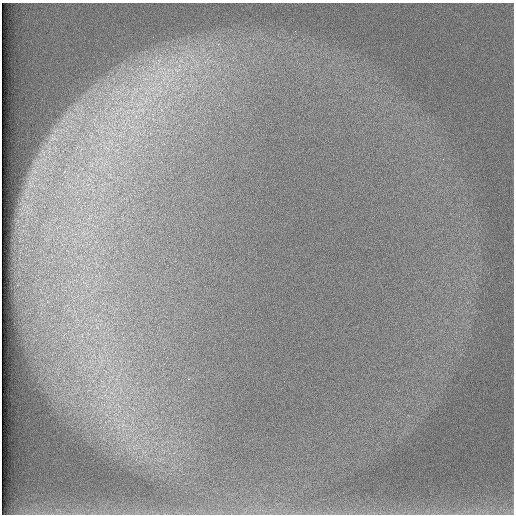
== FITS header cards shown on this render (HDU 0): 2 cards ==
NAXIS1  =                  512 /
NAXIS2  =                  512 /

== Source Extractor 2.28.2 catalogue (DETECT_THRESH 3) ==
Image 512 x 512 px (HDU 0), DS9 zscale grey, 1 PNG px = 1 image px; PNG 516 x 516 px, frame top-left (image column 1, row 512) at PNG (2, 3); no overlay
Background 97.3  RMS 2.9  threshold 8.7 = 3 sigma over >= 5 px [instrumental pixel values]
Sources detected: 5; all 5 listed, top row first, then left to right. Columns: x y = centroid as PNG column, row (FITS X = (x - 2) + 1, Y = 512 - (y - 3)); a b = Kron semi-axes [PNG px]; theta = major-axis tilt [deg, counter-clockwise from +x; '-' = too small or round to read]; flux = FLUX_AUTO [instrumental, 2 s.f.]
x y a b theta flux
181 61 7 5 -1 720
179 65 7 4 -72 510
177 70 13 9 -19 2400
164 73 8 6 -31 1100
171 80 13 4 36 1100